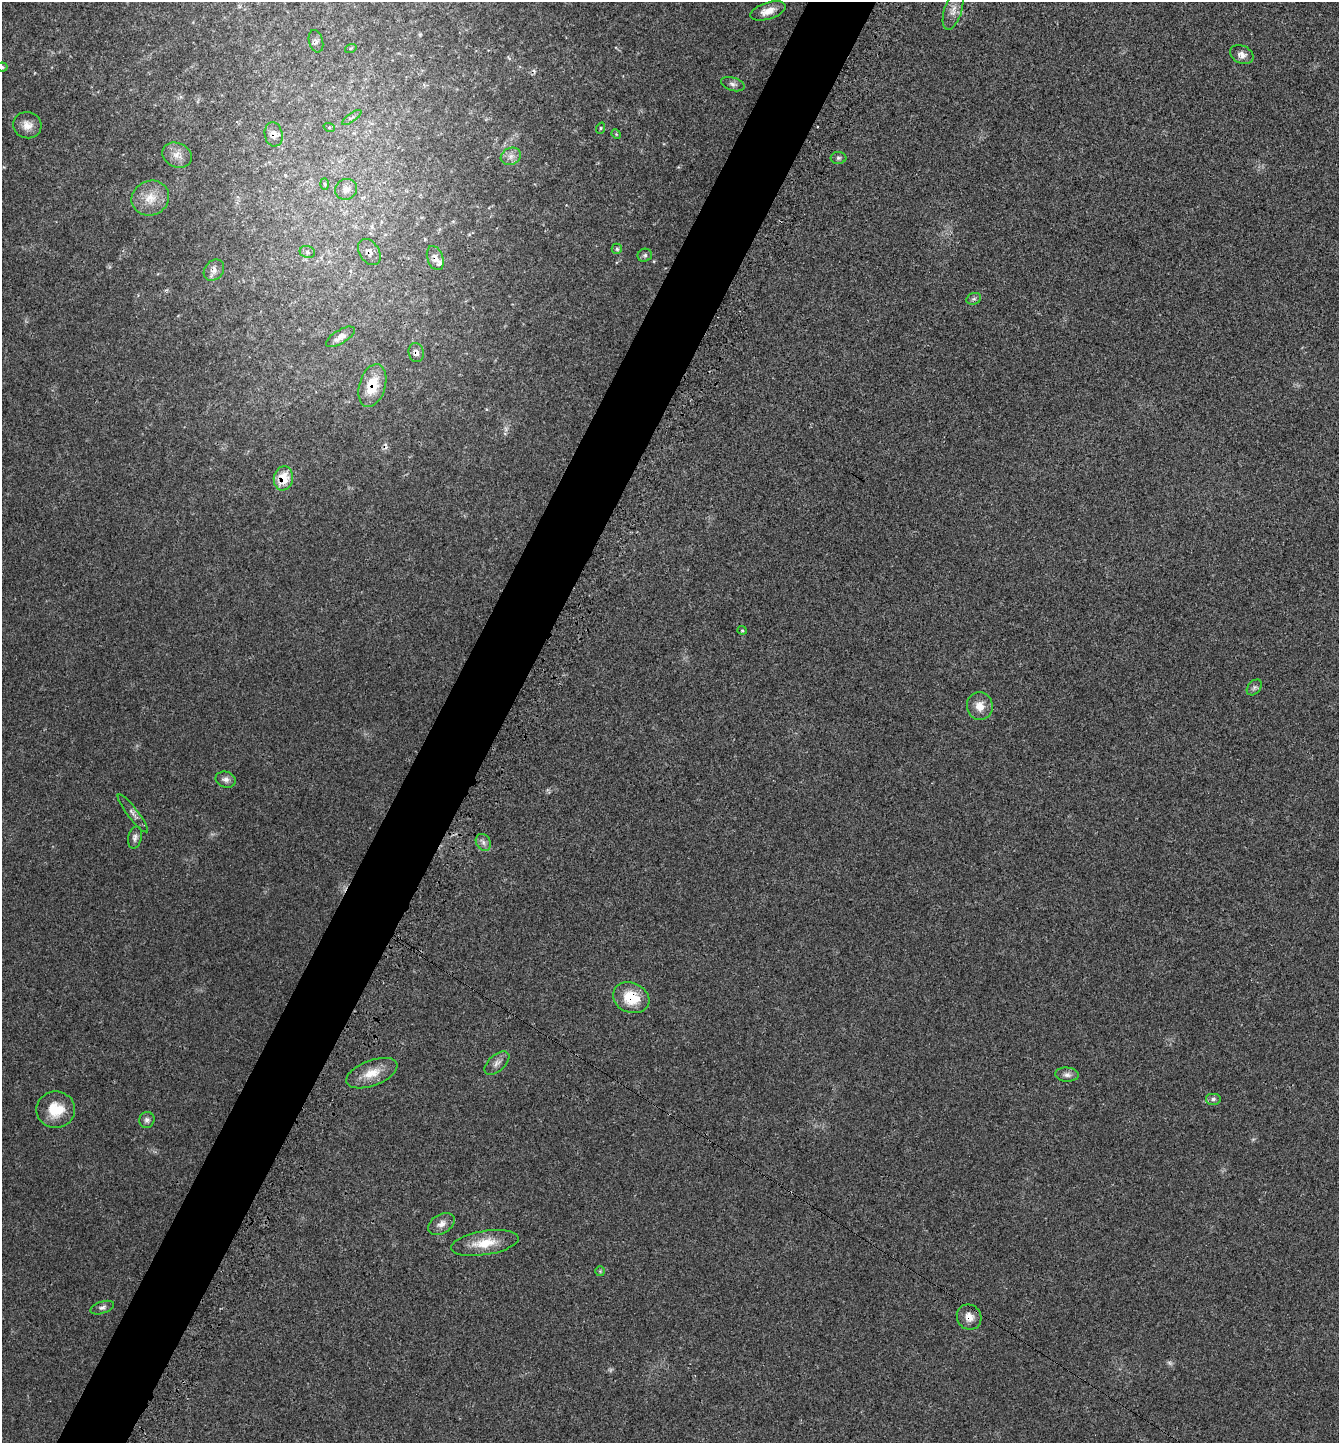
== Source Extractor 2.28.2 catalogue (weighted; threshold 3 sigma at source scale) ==
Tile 7 of 4 x 4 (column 3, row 2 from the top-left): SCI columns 2853-4189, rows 2942-4382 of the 5851 x 5844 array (HDU 1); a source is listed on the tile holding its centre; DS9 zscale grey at full resolution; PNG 1341 x 1445 px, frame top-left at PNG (2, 2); each listed source drawn as its Kron ellipse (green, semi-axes under 4 px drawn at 4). Shown black and unused: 5% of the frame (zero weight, under 3 of 4 exposures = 3% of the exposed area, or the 3 px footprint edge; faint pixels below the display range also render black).
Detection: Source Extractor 2.28.2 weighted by HDU 2 'WHT'; one run over the whole footprint, this tile lists its part. Background 0.0232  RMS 0.0039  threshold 0.0175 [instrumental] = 3 sigma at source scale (4.5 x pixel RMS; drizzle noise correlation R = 1.50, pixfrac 1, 0.05/0.05 arcsec/px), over >= 5 px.
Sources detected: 57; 4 too faint to see at this stretch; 3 cosmic-ray / hot-pixel residue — neither listed nor drawn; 1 inside a brighter listed object's ellipse — not listed separately; the other 49 listed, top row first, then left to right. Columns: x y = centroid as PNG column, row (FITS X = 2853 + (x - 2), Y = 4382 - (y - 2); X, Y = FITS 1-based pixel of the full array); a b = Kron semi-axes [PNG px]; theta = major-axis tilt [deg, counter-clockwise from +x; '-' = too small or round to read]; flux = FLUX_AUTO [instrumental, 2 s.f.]
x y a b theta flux
953 10 20 8 72 3.2
768 11 18 8 18 3.9
316 41 11 7 -74 1.4
351 48 6 4 18 0.54
1242 55 12 8 -27 2.4
2 67 5 4 - 0.62
733 84 12 6 -17 1.4
352 118 12 3 36 0.87
27 125 14 13 - 3.7
329 127 6 4 -18 0.39
601 128 6 3 71 0.48
274 134 12 9 -80 2.4
616 134 5 4 - 0.44
177 155 15 12 -27 3.3
511 156 10 8 26 2.3
838 158 8 6 1 0.89
324 184 6 4 -88 0.45
346 189 11 10 - 2.2
150 198 19 17 26 6.7
617 249 5 5 - 0.7
307 252 8 6 -18 1.1
369 252 14 9 -56 3
645 255 7 6 - 0.95
435 258 12 8 -70 2.3
214 270 11 9 49 1.9
974 299 7 5 20 0.83
340 337 16 7 31 2.6
416 353 10 7 -75 1.5
372 385 22 13 74 9.5
283 478 12 9 81 9.3
742 630 4 4 - 0.52
1254 687 9 6 49 1
980 706 14 13 - 4.3
226 780 10 8 -15 1.7
133 813 23 5 -53 1.9
135 837 11 6 76 1.4
483 842 9 7 -60 1.5
631 998 18 15 -23 11
497 1063 15 8 42 2.1
372 1073 27 12 21 7
1067 1075 12 7 -4 1.6
1213 1099 8 6 0 1.1
56 1110 19 18 - 9.6
147 1120 8 7 - 1.2
441 1224 14 9 32 2.6
485 1243 34 12 9 9
600 1271 5 5 - 0.5
102 1308 12 6 19 1.3
969 1317 13 12 - 3.6
Overlapping masked pixels (flux is a lower limit): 8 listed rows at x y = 274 134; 369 252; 435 258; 416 353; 372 385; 283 478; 631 998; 969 1317
Isophote crosses this tile's border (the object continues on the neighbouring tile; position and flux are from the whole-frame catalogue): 1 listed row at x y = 2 67